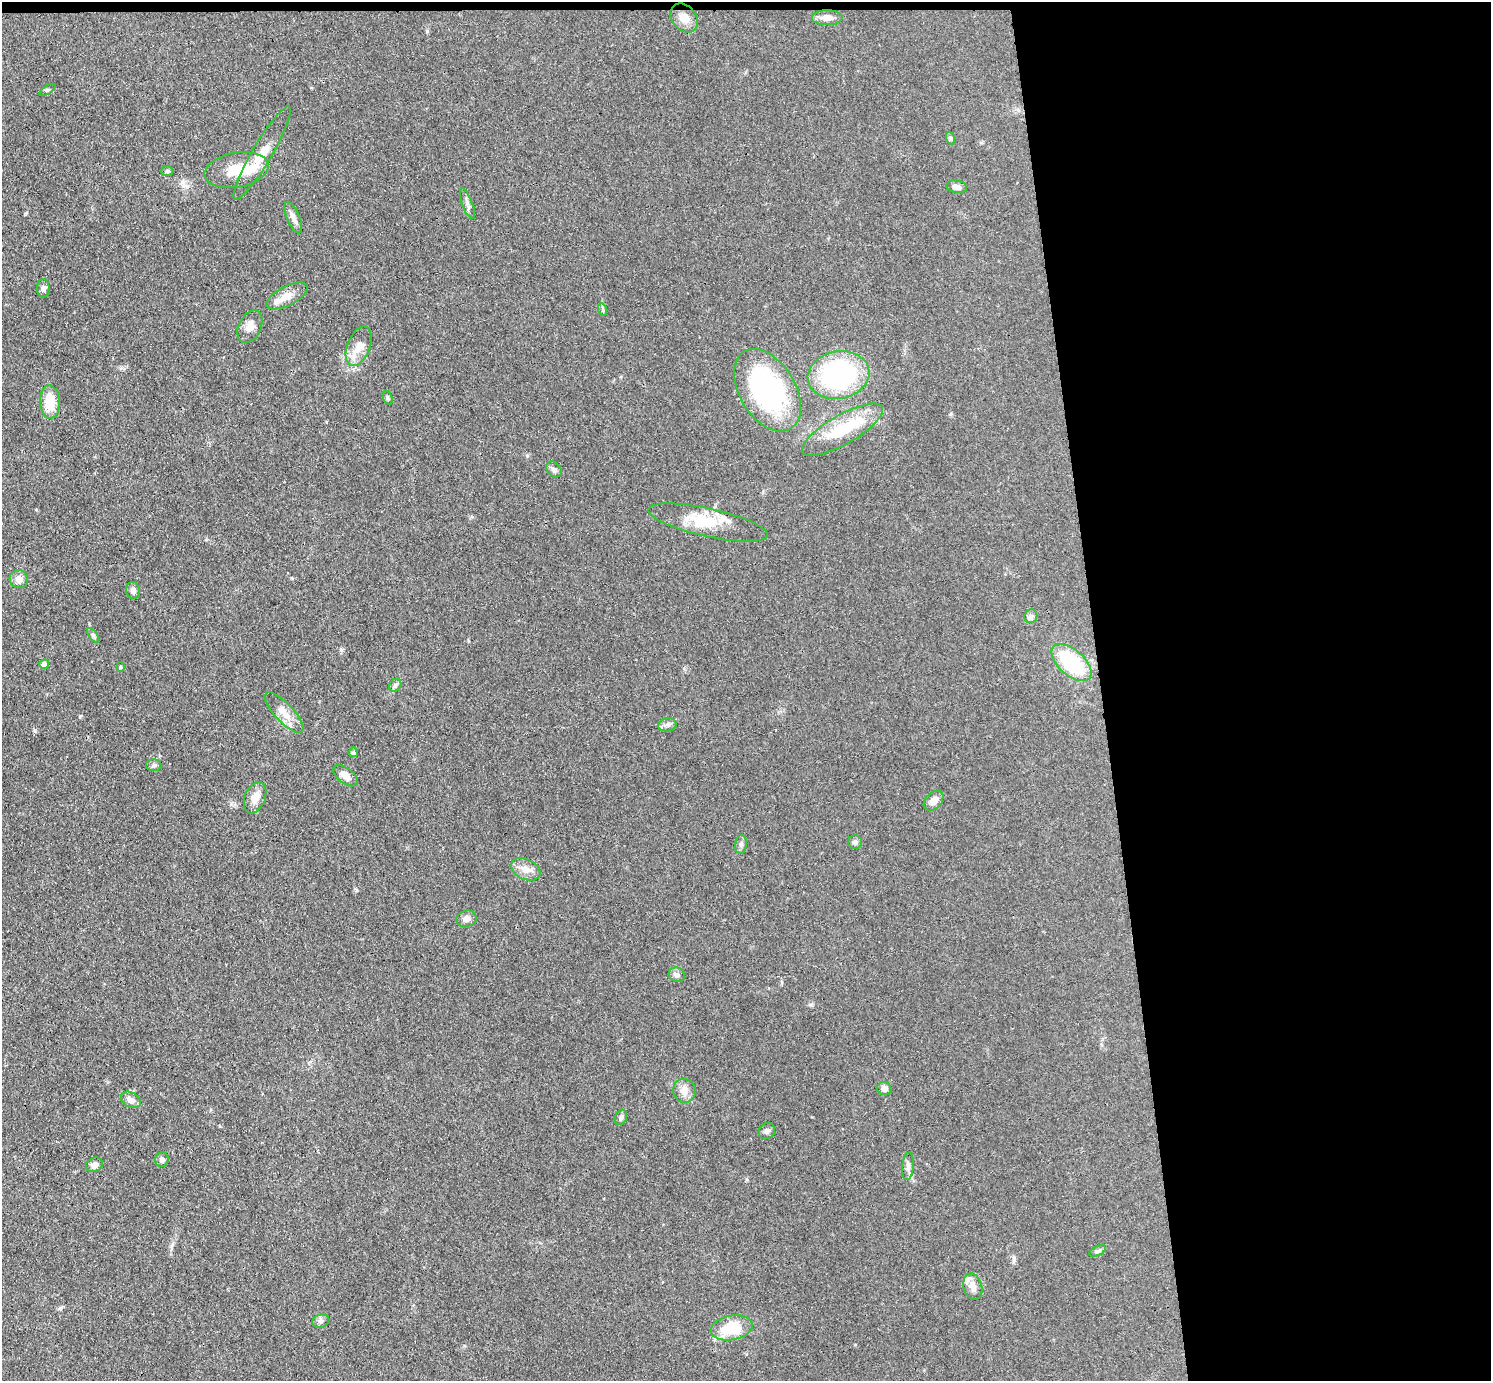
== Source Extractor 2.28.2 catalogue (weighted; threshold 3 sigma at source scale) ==
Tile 3 of 3 x 3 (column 3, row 1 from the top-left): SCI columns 3035-4523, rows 2890-4268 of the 4579 x 4505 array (HDU 1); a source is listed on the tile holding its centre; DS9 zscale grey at full resolution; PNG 1493 x 1383 px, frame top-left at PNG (2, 2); each listed source drawn as its Kron ellipse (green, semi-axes under 4 px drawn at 4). Shown black and unused: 27% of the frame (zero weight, under 3 of 4 exposures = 5% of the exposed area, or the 3 px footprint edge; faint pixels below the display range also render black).
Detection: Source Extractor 2.28.2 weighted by HDU 2 'WHT'; one run over the whole footprint, this tile lists its part. Background 0.0693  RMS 0.0067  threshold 0.0303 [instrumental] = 3 sigma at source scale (4.5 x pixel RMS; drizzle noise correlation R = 1.50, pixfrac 1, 0.05/0.05 arcsec/px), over >= 5 px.
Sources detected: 59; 5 inside a brighter listed object's ellipse — not listed separately; the other 54 listed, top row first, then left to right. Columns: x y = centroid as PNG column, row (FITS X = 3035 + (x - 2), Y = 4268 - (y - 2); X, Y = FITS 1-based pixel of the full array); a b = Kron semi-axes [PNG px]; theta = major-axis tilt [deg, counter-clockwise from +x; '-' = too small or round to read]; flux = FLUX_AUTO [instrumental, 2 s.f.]
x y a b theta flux
684 18 16 12 -48 7.7
827 18 15 7 1 4.3
47 90 9 3 33 1
950 138 7 4 -70 1.1
262 153 54 10 60 13
236 170 32 17 10 19
167 171 6 5 - 1.1
956 187 10 6 -10 3
467 204 16 5 -70 2.7
293 217 17 6 -67 3.8
43 288 9 6 89 2.3
287 296 23 9 27 7.4
603 310 6 4 -72 0.86
250 327 17 11 64 5.7
359 346 21 11 68 8.3
838 375 31 23 10 92
767 390 45 28 -59 120
388 398 7 4 -71 1
50 402 16 10 -87 16
842 430 46 15 30 31
554 469 9 6 -47 2.3
708 522 61 14 -12 24
19 579 9 9 - 4.6
133 590 8 7 - 2.6
1031 616 7 6 - 1.9
93 635 8 4 -55 1.3
1071 663 24 13 -41 46
44 664 5 5 - 5.3
121 667 4 4 - 0.77
395 685 7 5 47 1.3
284 713 26 9 -47 8
667 725 9 6 10 2.4
353 752 5 5 - 1.4
154 765 8 6 0 1.6
345 776 14 7 -37 5.2
255 798 16 10 68 6.9
934 801 11 8 46 4.8
855 842 7 7 - 2.2
741 844 9 6 83 1.9
526 869 15 10 -24 6.2
467 919 10 8 13 3.8
677 975 8 7 - 2.4
884 1089 7 6 - 3.7
684 1091 12 11 - 5.8
131 1100 10 7 -29 3.4
621 1117 8 6 69 2.2
767 1131 9 7 42 2
162 1159 7 6 - 2.4
94 1165 9 7 25 3.6
908 1166 13 6 83 2.6
1098 1251 9 4 24 1.6
973 1287 13 9 -74 5.2
321 1321 9 6 15 1.9
732 1328 21 12 10 24
Unlisted compact peaks at least as high as the median listed source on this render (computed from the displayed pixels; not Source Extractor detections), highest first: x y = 341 650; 35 731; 811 1005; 427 31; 1014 1258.